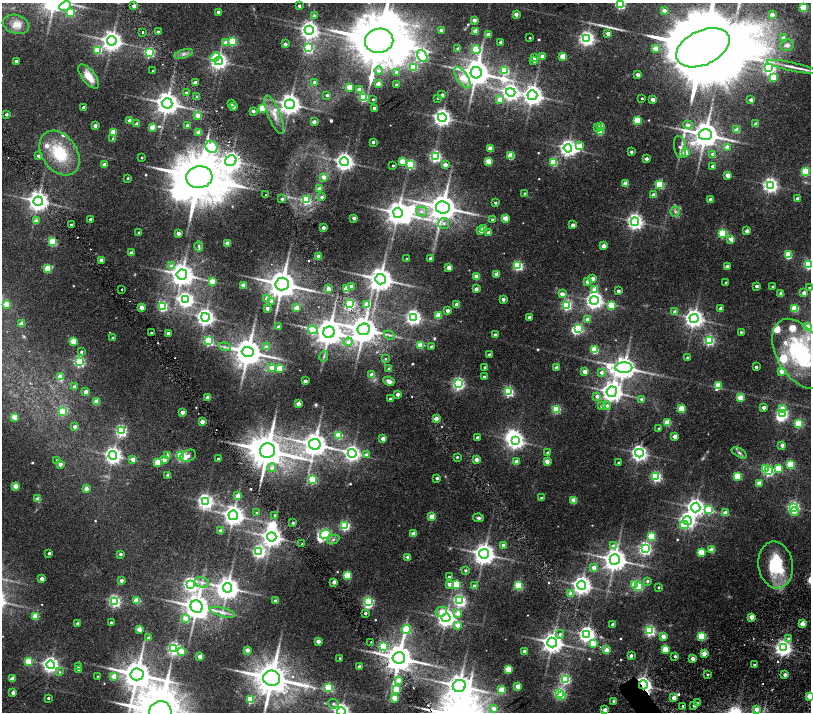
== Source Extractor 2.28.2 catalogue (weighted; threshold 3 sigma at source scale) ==
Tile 11 of 4 x 4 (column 3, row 3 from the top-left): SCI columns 3237-4854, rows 1755-3174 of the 6477 x 6411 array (HDU 1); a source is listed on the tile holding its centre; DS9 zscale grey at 2 x 2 block average (1 PNG px = mean of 2 x 2 image px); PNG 813 x 714 px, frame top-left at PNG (2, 3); each listed source drawn as its Kron ellipse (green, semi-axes under 4 px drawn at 4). Shown black and unused: <1% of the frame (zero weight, under 2 of 4 exposures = <1% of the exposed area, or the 3 px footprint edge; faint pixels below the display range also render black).
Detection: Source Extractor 2.28.2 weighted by HDU 2 'WHT'; one run over the whole footprint, this tile lists its part. Background 0.0265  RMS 0.0051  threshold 0.023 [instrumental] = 3 sigma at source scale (4.5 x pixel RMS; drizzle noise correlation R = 1.50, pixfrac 1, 0.0396/0.0396 arcsec/px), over >= 5 px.
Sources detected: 597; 5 too faint to see at this stretch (2 x 2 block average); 17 inside a brighter object's white glare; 1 cosmic-ray / hot-pixel residue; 3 long thin detections or spike segments (spike, bleed or trail) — neither listed nor drawn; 13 inside a brighter listed object's ellipse — not listed separately; of the other 558, all 500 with FLUX_AUTO >= 1.3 (the completeness limit of this list) listed and drawn (58 fainter detections not listed), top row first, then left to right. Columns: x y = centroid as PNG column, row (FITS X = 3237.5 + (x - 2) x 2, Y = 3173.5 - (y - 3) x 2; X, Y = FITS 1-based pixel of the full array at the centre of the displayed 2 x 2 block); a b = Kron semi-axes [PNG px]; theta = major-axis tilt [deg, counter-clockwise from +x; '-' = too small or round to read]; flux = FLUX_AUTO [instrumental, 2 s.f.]
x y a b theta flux
620 3 4 3 - 110
65 6 6 4 27 21
134 6 2 2 - 6.8
299 6 2 2 - 3.2
803 8 3 3 - 56
664 10 3 3 - 8.5
71 12 3 3 - 32
218 12 2 2 - 7.1
516 14 2 2 - 9.4
772 15 2 2 - 9.4
314 16 3 3 - 4.3
474 20 2 2 - 9.6
16 24 13 9 -16 9.8
309 30 4 4 - 520
441 30 2 2 - 6.3
475 31 3 2 - 17
142 32 2 2 - 4
158 32 2 2 - 4
488 34 2 2 - 6.2
608 34 2 2 - 9.3
530 38 2 2 - 1.3
587 38 4 4 - 320
783 38 3 3 - 5.4
112 41 4 4 - 750
233 41 3 3 - 63
379 41 14 12 11 8200
501 42 2 2 - 4.5
225 43 3 3 - 8.6
285 44 2 2 - 5.6
787 45 7 5 20 4.4
308 48 3 3 - 100
458 48 3 2 - 2
655 48 3 2 - 16
703 48 28 17 25 29000
476 49 4 3 - 57
98 50 3 3 - 49
149 52 3 3 - 110
184 54 9 4 18 3.3
422 56 7 4 -53 180
542 56 2 2 - 9.4
563 56 3 3 - 30
215 57 5 3 - 17
534 58 3 2 - 5.3
16 61 2 2 - 4.6
219 61 4 4 - 440
534 61 3 3 - 2.9
413 67 4 3 - 46
792 67 26 4 -12 9.2
769 68 4 4 - 210
504 70 3 3 - 67
153 71 2 2 - 1.3
379 71 4 4 - 2.6
397 72 3 3 - 3.9
476 73 5 5 - 1700
638 75 2 2 - 7.3
89 76 14 6 -51 15
462 77 12 5 -56 24
774 77 3 3 - 37
314 82 2 2 - 2.4
195 83 2 2 - 6.7
378 84 2 2 - 12
397 85 2 2 - 5.9
350 87 3 3 - 23
360 90 3 2 - 17
186 92 2 2 - 1.6
511 92 5 4 - 420
327 95 2 2 - 2.4
442 95 2 2 - 4.8
532 95 5 5 - 730
197 97 2 2 - 2.3
363 97 3 3 - 73
438 98 2 2 - 1.4
642 98 2 2 - 1.3
373 99 2 2 - 1.7
653 99 2 2 - 10
500 100 3 3 - 16
751 100 2 2 - 7.3
167 103 5 5 - 1100
231 104 2 2 - 1.5
290 104 5 5 - 810
233 106 3 2 - 11
83 107 2 2 - 3.7
263 108 3 3 - 41
374 108 2 2 - 4.8
253 111 2 2 - 6.4
6 114 2 2 - 3.2
198 115 2 2 - 15
274 115 20 6 -68 11
442 118 4 4 - 470
637 120 3 3 - 41
130 121 3 2 - 14
314 122 2 2 - 7.7
137 124 2 2 - 7.6
756 124 2 2 - 8.4
95 125 2 2 - 6.5
688 125 5 4 - 3.1
187 126 2 2 - 4.1
152 127 3 2 - 19
601 127 3 3 - 18
597 128 3 3 - 2.5
737 130 3 2 - 18
113 132 3 3 - 30
199 132 3 2 - 17
600 132 3 3 - 25
705 135 6 5 - 1600
113 139 3 3 - 2
373 142 2 2 - 3.4
580 146 3 3 - 15
211 147 6 5 - 97
680 147 11 6 -81 5.5
727 147 3 3 - 9.6
568 148 4 4 - 420
490 149 3 2 - 16
631 152 2 2 - 2.5
59 153 24 17 -54 47
685 153 3 3 - 22
713 154 3 3 - 3.7
38 156 2 2 - 4.5
435 156 3 3 - 170
511 156 3 3 - 37
142 157 2 2 - 1.5
646 159 2 2 - 5.7
231 161 6 5 - 450
402 161 3 3 - 22
488 161 3 3 - 27
344 162 4 4 - 530
554 163 3 3 - 41
105 164 2 2 - 11
410 164 3 3 - 92
393 165 2 2 - 1.8
445 165 3 2 - 9
712 166 3 2 - 3.7
806 171 3 3 - 66
728 175 3 2 - 13
199 177 13 11 4 7200
324 177 3 3 - 8.6
128 178 2 2 - 1.5
625 183 3 2 - 15
660 185 3 3 - 58
770 185 4 4 - 320
319 189 3 3 - 7.1
525 193 2 2 - 2.1
266 195 2 2 - 2.5
654 195 2 2 - 8.2
322 197 3 3 - 2.6
282 199 3 3 - 2.3
710 199 2 2 - 7
798 199 2 2 - 9.2
306 200 3 3 - 79
38 201 4 4 - 750
496 203 2 2 - 2.3
443 207 7 6 - 1800
675 211 5 4 - 2.5
421 212 5 5 - 3.5
398 213 5 5 - 1100
354 218 2 2 - 7.5
505 218 3 2 - 17
90 219 2 2 - 3.1
492 220 3 2 - 2.1
36 221 3 2 - 9.2
635 222 4 4 - 390
444 223 5 5 - 3.3
71 224 2 2 - 1.5
573 225 3 2 - 8.8
323 228 2 2 - 7.7
484 228 2 2 - 9.6
481 231 3 2 - 10
747 231 3 2 - 9.8
139 233 2 2 - 5.4
179 233 2 2 - 9
488 233 3 2 - 7.2
723 233 3 3 - 65
731 239 3 2 - 14
52 242 3 3 - 58
227 243 2 2 - 13
199 246 5 3 - 1.5
603 246 3 2 - 11
131 253 2 2 - 7.7
788 255 3 3 - 50
319 256 2 2 - 16
431 258 2 2 - 6.1
407 259 2 2 - 1.7
101 260 2 2 - 12
808 265 3 3 - 95
172 266 4 3 - 4.6
518 266 3 3 - 100
727 266 2 2 - 6.6
449 267 3 2 - 13
48 268 3 3 - 41
182 274 5 5 - 1000
497 274 2 2 - 13
476 276 3 2 - 18
593 278 3 2 - 7.6
380 279 5 5 - 1300
212 281 3 3 - 18
587 282 3 3 - 4.2
726 283 2 2 - 1.9
282 284 7 6 - 2000
243 285 3 2 - 15
351 286 3 2 - 7.1
757 286 2 2 - 4.6
773 287 2 2 - 2
810 288 2 2 - 2.1
122 289 2 2 - 1.4
329 289 2 2 - 16
346 289 3 2 - 25
476 289 2 2 - 8.9
595 289 3 3 - 18
618 291 2 2 - 4.9
781 293 2 2 - 7.1
804 293 3 2 - 11
562 294 3 2 - 9
267 299 3 3 - 10
503 299 2 2 - 6.8
186 300 4 4 - 280
594 300 4 4 - 460
271 301 3 3 - 4.1
6 304 3 3 - 23
350 304 3 3 - 99
367 305 3 3 - 20
457 305 2 2 - 10
567 305 3 3 - 120
163 306 4 3 - 110
611 306 3 3 - 31
141 307 2 2 - 14
267 308 2 2 - 6.6
296 308 3 2 - 16
795 308 3 3 - 46
721 309 2 2 - 6.9
448 310 2 2 - 7
675 312 3 3 - 5.1
438 316 3 3 - 31
205 317 4 4 - 470
414 317 4 4 - 320
529 317 2 2 - 6.2
694 318 4 4 - 570
587 319 3 3 - 6.4
21 324 2 2 - 13
807 326 3 3 - 9.2
279 327 2 2 - 7.5
364 329 6 5 - 1700
579 329 3 3 - 62
313 330 4 3 - 50
329 332 6 5 - 1700
741 332 2 2 - 1.6
151 333 2 2 - 1.5
168 333 2 2 - 5.6
389 335 5 2 - 1.4
495 335 2 2 - 2.8
113 338 2 2 - 4.7
709 340 3 3 - 120
73 341 3 3 - 26
208 341 3 3 - 93
348 342 4 4 - 4.6
420 345 3 3 - 30
431 346 2 2 - 2.5
225 347 6 3 -18 2.1
266 347 3 3 - 6.5
594 350 3 3 - 49
81 352 3 3 - 2.4
248 352 6 5 - 1700
800 354 39 23 -58 120
489 355 2 2 - 3.3
324 356 5 3 - 1.4
687 357 2 2 - 1.9
386 359 2 2 - 5.4
79 362 4 3 - 140
485 367 2 2 - 2.8
756 367 2 2 - 3.8
272 368 3 3 - 10
280 368 3 3 - 27
556 368 2 2 - 8
624 368 8 5 1 1100
389 369 2 2 - 2.1
781 371 3 3 - 13
585 372 3 2 - 14
601 372 3 3 - 3.8
372 374 3 2 - 6.8
60 376 3 3 - 18
484 377 2 2 - 3.3
305 381 2 2 - 7.3
389 381 6 4 -26 4.8
458 384 3 3 - 200
718 385 4 3 - 30
75 387 2 2 - 7.9
509 391 3 3 - 120
86 392 2 2 - 9.6
612 392 5 5 - 750
398 394 2 2 - 6.9
597 396 3 3 - 5.1
208 397 2 2 - 11
740 398 3 3 - 26
390 399 2 2 - 4.2
642 399 3 3 - 4.2
96 402 3 3 - 21
298 404 2 2 - 11
607 405 4 4 - 3.3
602 406 3 3 - 4
764 407 2 2 - 7.2
556 409 3 3 - 72
682 409 3 3 - 38
782 409 3 3 - 10
63 411 3 3 - 57
182 412 2 2 - 9.6
783 413 3 3 - 140
15 417 3 3 - 23
436 419 2 2 - 14
202 422 2 2 - 12
667 423 3 3 - 31
799 423 3 3 - 55
75 427 2 2 - 5.3
659 428 2 2 - 2
121 431 3 3 - 150
339 435 3 3 - 34
675 436 3 2 - 12
478 438 2 2 - 5.6
383 439 2 2 - 12
516 441 4 4 - 420
315 444 6 5 - 1200
782 445 2 2 - 7.4
268 451 8 7 - 2900
352 453 4 4 - 380
548 453 3 2 - 3.5
639 453 4 4 - 390
739 453 8 3 -30 2.4
113 455 4 4 - 430
366 455 3 3 - 6
168 456 3 3 - 9
181 456 3 3 - 100
188 456 8 5 21 5.2
457 457 2 2 - 1.4
133 459 2 2 - 9.8
164 459 3 3 - 8.7
218 459 2 2 - 3.4
476 459 2 2 - 9.1
57 460 2 2 - 1.5
517 461 2 2 - 9.8
547 461 2 2 - 13
158 462 3 3 - 34
618 463 2 2 - 1.7
60 464 2 2 - 7.9
791 465 3 3 - 59
272 468 4 4 - 3.3
765 468 3 3 - 30
779 469 3 3 - 42
768 471 3 3 - 130
168 475 2 2 - 7.6
738 476 3 3 - 49
656 477 3 3 - 120
437 478 2 2 - 3.1
312 480 3 3 - 75
759 483 3 3 - 14
15 486 3 2 - 17
86 489 2 2 - 10
238 496 3 2 - 11
541 498 2 2 - 3.4
38 499 2 2 - 14
574 500 3 3 - 22
205 502 4 4 - 350
696 507 5 4 - 520
793 507 4 3 - 180
709 510 4 3 - 64
794 512 4 3 - 6.7
257 513 2 2 - 1.5
726 513 3 3 - 12
233 515 5 4 - 740
275 515 3 3 - 1.3
432 517 3 3 - 22
478 518 5 3 - 2.3
687 521 4 4 - 360
293 523 2 2 - 3.1
684 525 4 3 - 22
345 526 3 3 - 110
221 531 2 2 - 8.7
413 533 2 2 - 11
325 534 5 4 - 150
652 536 3 3 - 56
272 537 5 4 - 720
333 540 6 3 26 2.3
301 544 2 2 - 3.3
504 545 2 2 - 7
613 546 3 3 - 3.5
645 549 4 4 - 210
712 550 3 3 - 19
259 552 4 4 - 210
701 552 3 3 - 29
49 553 2 2 - 3.4
120 554 3 2 - 3.6
484 554 5 5 - 900
408 557 2 2 - 7.8
615 559 5 5 - 1100
776 565 23 17 -80 53
594 568 3 3 - 11
466 570 3 2 - 2.1
347 575 3 3 - 41
449 577 2 2 - 2.5
42 579 2 2 - 8.9
121 580 2 2 - 5.5
647 581 3 3 - 3.1
202 582 7 5 -13 4.5
334 582 2 2 - 13
449 584 3 2 - 7.1
456 584 3 3 - 54
634 584 3 3 - 21
191 585 4 4 - 270
582 585 4 4 - 620
474 586 3 3 - 5.6
518 586 3 3 - 76
638 586 3 3 - 86
659 587 2 2 - 1.7
227 588 5 4 - 1000
571 594 3 3 - 11
137 600 3 3 - 28
115 601 3 3 - 180
275 601 2 2 - 5.5
460 601 4 4 - 200
368 602 3 3 - 110
197 607 6 6 - 1500
222 612 13 4 -15 5.3
441 612 6 4 29 9.8
365 613 2 2 - 2.8
458 613 3 3 - 11
35 616 3 3 - 28
751 617 3 2 - 17
185 618 3 3 - 8.6
446 618 4 4 - 540
111 622 2 2 - 1.8
78 623 2 2 - 4.8
613 624 2 2 - 4.6
802 624 3 3 - 17
457 625 3 3 - 8.5
139 629 3 2 - 16
406 629 4 3 - 89
650 630 3 3 - 150
560 634 4 4 - 2.7
587 635 4 4 - 390
663 636 3 2 - 10
702 636 3 3 - 63
149 638 2 2 - 7.2
789 639 3 3 - 4.9
318 641 2 2 - 9.1
371 642 2 2 - 2.4
552 642 5 5 - 880
593 644 3 3 - 17
383 646 3 3 - 55
783 648 4 4 - 410
174 649 3 3 - 220
665 649 3 3 - 26
247 650 2 2 - 9.6
606 650 3 2 - 13
182 651 3 3 - 13
525 651 2 2 - 9.4
704 653 2 2 - 15
631 656 2 2 - 4.7
675 656 2 2 - 2.1
200 657 2 2 - 11
340 658 2 2 - 1.5
399 658 6 6 - 2000
693 659 2 2 - 11
29 662 3 3 - 45
50 665 4 4 - 400
754 665 2 2 - 1.7
79 667 2 2 - 4.8
359 667 2 2 - 6.8
508 669 3 3 - 32
79 670 3 3 - 3
60 672 3 3 - 1.3
137 674 6 6 - 2100
708 675 2 2 - 1.7
785 675 2 2 - 4.9
114 676 3 3 - 18
98 677 2 2 - 1.9
272 678 8 7 - 3000
12 679 3 3 - 14
565 679 3 3 - 130
399 680 3 3 - 12
643 685 4 3 - 510
459 686 6 6 - 1300
518 686 3 2 - 15
329 687 3 3 - 81
396 689 3 3 - 48
502 690 3 3 - 27
13 693 2 2 - 6.5
559 693 3 3 - 150
561 696 3 3 - 23
810 696 3 3 - 29
674 697 2 2 - 10
48 698 2 2 - 2.1
395 698 3 3 - 20
250 700 3 3 - 42
614 701 2 2 - 7.7
698 703 2 2 - 2
333 704 5 5 - 2.8
694 705 2 2 - 3.9
683 706 2 2 - 1.8
494 709 3 3 - 5.5
756 709 3 3 - 12
605 710 2 2 - 11
341 711 4 4 - 410
160 712 11 11 - 6300
Overlapping masked pixels (flux is a lower limit): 2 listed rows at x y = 802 624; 643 685
Isophote crosses this tile's border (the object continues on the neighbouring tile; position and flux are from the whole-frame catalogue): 10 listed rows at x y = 620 3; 65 6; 379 41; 703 48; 808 265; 810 288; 800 354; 810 696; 341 711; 160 712